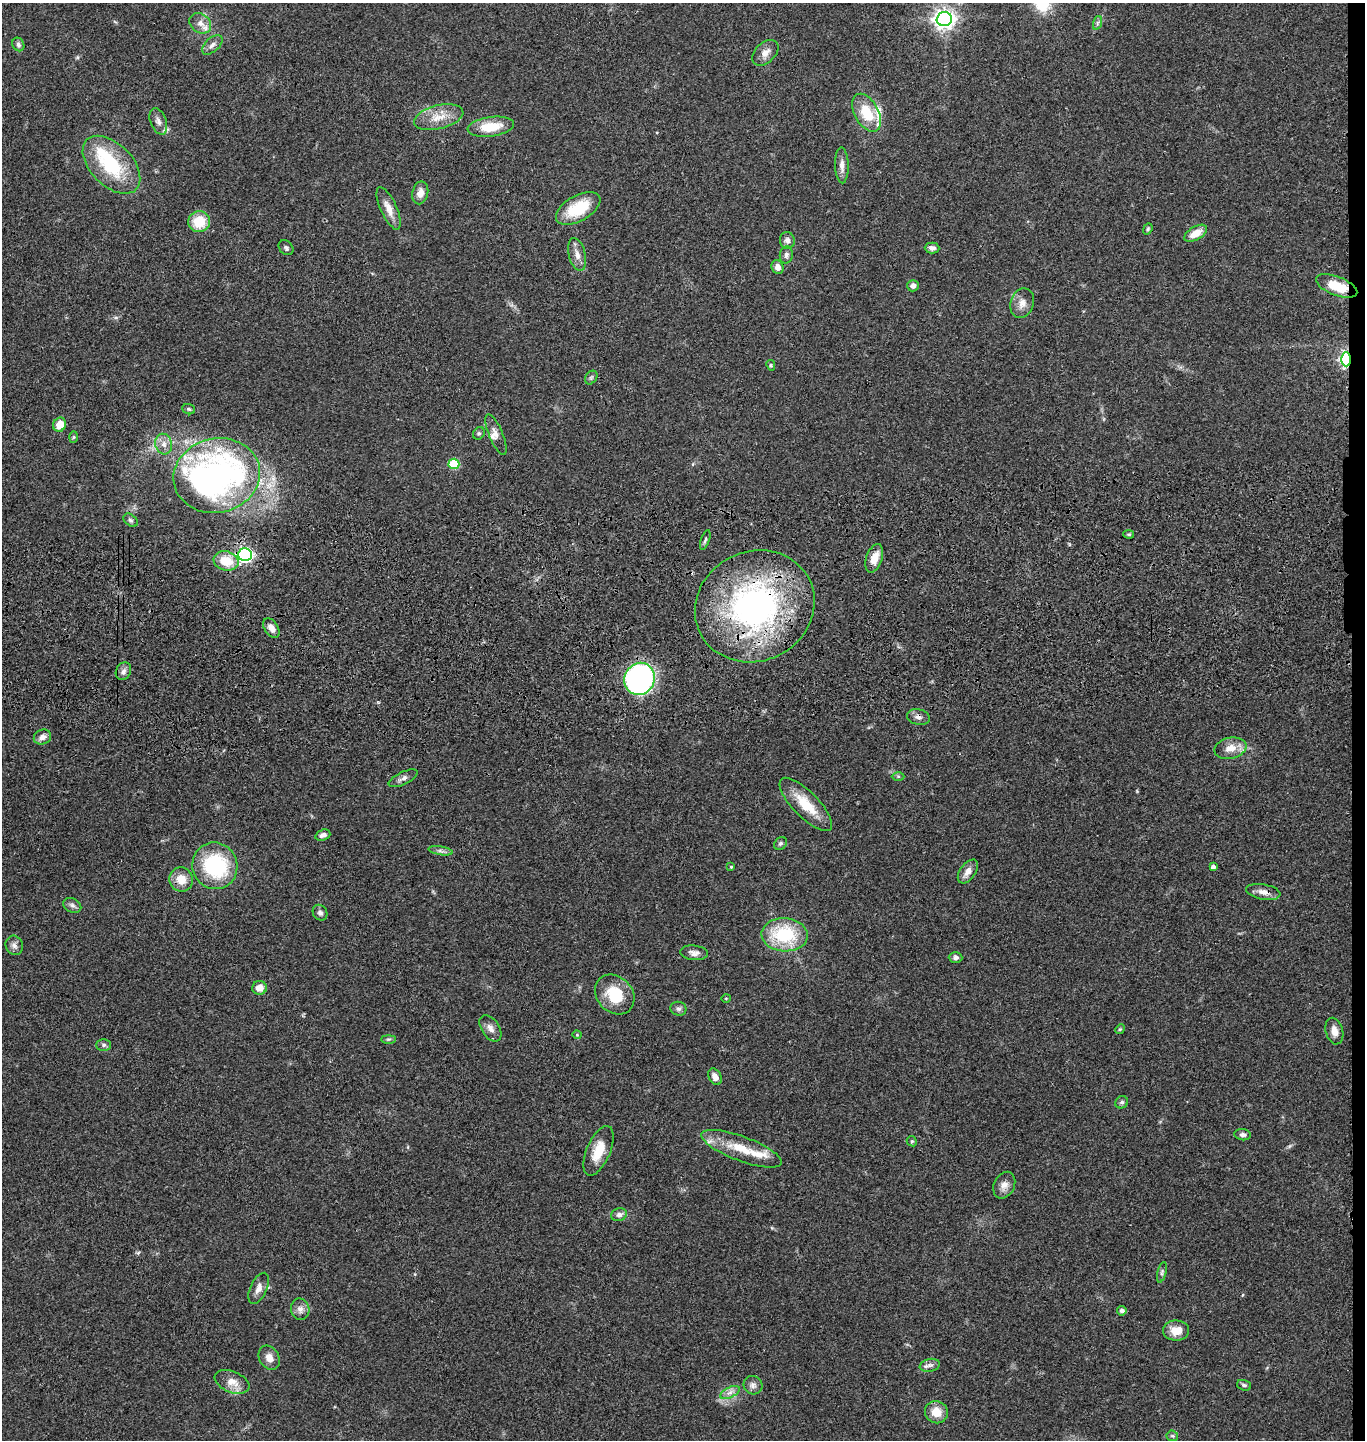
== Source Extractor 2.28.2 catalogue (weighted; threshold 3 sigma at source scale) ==
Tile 6 of 3 x 3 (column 3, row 2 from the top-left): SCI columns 2870-4232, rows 1555-2992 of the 4367 x 4546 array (HDU 1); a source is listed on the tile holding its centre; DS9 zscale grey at full resolution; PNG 1367 x 1442 px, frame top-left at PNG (2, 3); each listed source drawn as its Kron ellipse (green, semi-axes under 4 px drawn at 4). Shown black and unused: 1% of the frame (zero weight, under 3 of 4 exposures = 6% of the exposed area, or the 3 px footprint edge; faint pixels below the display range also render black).
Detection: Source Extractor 2.28.2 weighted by HDU 2 'WHT'; one run over the whole footprint, this tile lists its part. Background 0.0643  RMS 0.0059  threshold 0.0266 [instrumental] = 3 sigma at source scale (4.5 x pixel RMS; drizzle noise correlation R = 1.50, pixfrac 1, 0.05/0.05 arcsec/px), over >= 5 px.
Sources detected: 108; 3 inside a brighter object's white glare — neither listed nor drawn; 5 inside a brighter listed object's ellipse — not listed separately; the other 100 listed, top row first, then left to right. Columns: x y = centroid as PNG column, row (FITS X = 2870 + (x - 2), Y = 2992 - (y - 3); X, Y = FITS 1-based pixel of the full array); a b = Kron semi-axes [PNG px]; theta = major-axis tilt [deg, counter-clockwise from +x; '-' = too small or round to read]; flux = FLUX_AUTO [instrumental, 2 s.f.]
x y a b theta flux
944 19 7 7 - 350
200 23 11 9 -37 4.6
1097 23 7 4 71 1.3
18 44 7 5 -64 1.6
212 45 12 7 41 2.7
765 53 15 10 44 4.4
867 113 20 12 -61 17
439 117 25 12 14 10
158 121 14 8 -69 3.1
491 127 23 9 8 15
111 165 35 21 -45 40
842 165 18 6 -88 3.7
420 193 11 8 78 4.7
389 208 23 8 -66 6.3
578 208 24 12 29 22
199 222 11 10 - 16
1148 229 6 4 68 0.87
1196 233 13 6 30 7.5
787 240 8 7 - 2.4
286 248 8 6 -45 1.5
932 248 7 5 -1 2.6
577 254 17 8 -76 4.6
786 255 8 6 82 1.9
778 267 7 6 - 3.3
913 286 6 5 - 2.5
1337 286 22 9 -21 14
1022 303 15 11 72 5.2
1346 359 7 5 -89 120
771 365 5 4 - 0.79
591 377 7 5 53 1.2
189 409 6 5 - 0.98
60 425 7 6 - 8.1
479 433 7 5 58 1.1
496 435 22 7 -67 3.8
73 437 6 4 88 0.76
164 444 10 8 -76 3.9
454 464 5 5 - 28
217 476 44 37 12 200
131 520 8 5 -40 1.3
1129 534 5 4 - 0.83
705 540 10 4 70 1.1
245 555 7 6 - 140
874 558 15 8 71 7.6
226 561 12 9 -13 13
755 606 61 54 26 170
271 628 11 6 -57 4
123 671 9 7 62 2.4
640 679 16 15 - 120
918 717 11 7 -11 2.6
42 737 9 7 22 3.3
1230 748 16 10 12 7.1
898 776 6 4 0 0.87
403 778 16 6 25 2.6
806 804 35 12 -46 16
323 835 8 5 19 2.5
781 843 7 5 44 1.3
441 851 12 4 -10 1.8
215 866 23 22 - 48
731 867 3 3 - 0.53
1213 867 4 4 - 2
968 871 13 7 54 4.3
181 879 12 11 - 8.1
1263 892 17 7 -10 4.3
72 905 9 6 -27 2.1
320 913 8 7 - 2
785 935 23 16 -3 37
14 945 10 8 -66 2.4
694 953 14 7 -5 3.1
955 957 7 5 -3 1.8
260 988 7 6 - 5.3
615 994 22 17 -46 19
726 998 5 3 - 0.44
678 1009 8 7 - 1.7
490 1028 15 9 -56 3.6
1120 1029 5 4 - 0.7
1334 1031 13 8 -75 4.7
577 1035 4 4 - 0.61
389 1039 7 4 0 0.95
104 1045 7 5 -1 1.4
715 1077 9 6 -62 3.4
1122 1102 6 6 - 1.4
1243 1135 8 5 -7 1.6
912 1141 5 4 - 0.85
741 1149 42 12 -20 17
599 1151 26 11 67 13
1004 1185 14 10 64 4.1
619 1215 8 6 21 2.5
1162 1272 10 4 75 1.4
259 1288 17 8 65 3.9
300 1309 11 9 -79 3.3
1122 1311 4 4 - 2
1176 1331 13 10 1 8.1
269 1358 12 10 -60 4.5
930 1365 10 6 10 2.4
232 1382 18 10 -22 7
753 1385 9 9 - 2.5
1244 1385 7 5 -19 1.3
730 1392 10 5 27 2.6
936 1412 12 11 - 9.3
1172 1436 6 5 - 0.9
Overlapping masked pixels (flux is a lower limit): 6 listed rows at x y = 1337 286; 1346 359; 245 555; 755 606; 918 717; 1263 892